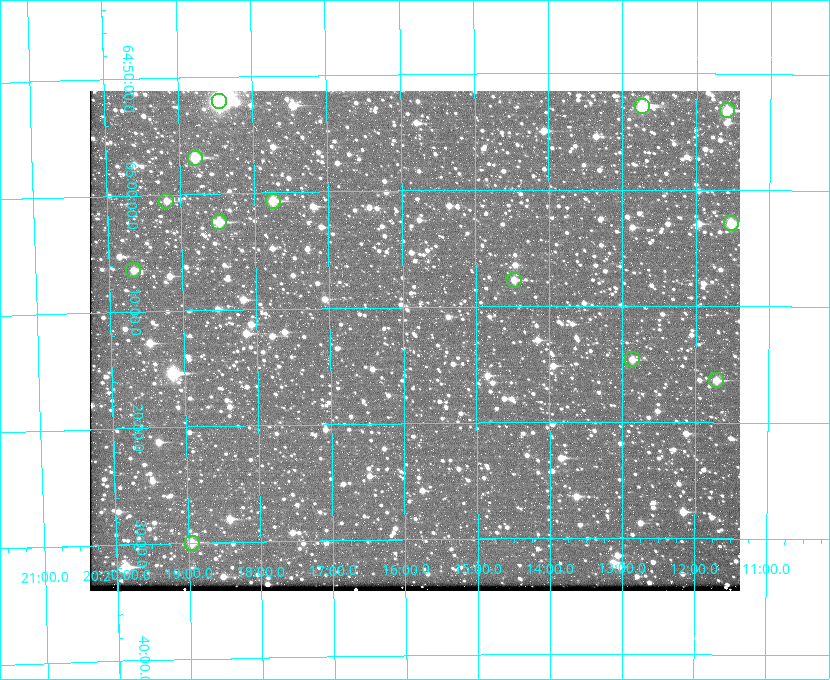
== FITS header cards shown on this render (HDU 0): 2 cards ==
NAXIS1  =                  650 / Width of table row in bytes
NAXIS2  =                  500 / Number of rows in table

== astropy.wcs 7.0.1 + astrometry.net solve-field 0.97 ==
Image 650 x 500 px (HDU 0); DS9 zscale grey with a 90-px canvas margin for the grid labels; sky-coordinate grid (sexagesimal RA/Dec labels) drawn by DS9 from the SOLVED WCS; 13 Tycho-2 reference stars matched to detected sources circled (green)
Header WCS: none
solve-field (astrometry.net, Tycho-2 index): SOLVED blind (the file carries no WCS)
Solved WCS: RA---TAN-SIP/DEC--TAN-SIP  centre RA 20:15:51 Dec +65:13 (303.96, +65.21 deg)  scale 5.16 arcsec/px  FOV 55.9' x 43.0'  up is -179 deg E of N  parity flipped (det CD > 0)
(file carries no celestial WCS; the grid is the blind solution)
Tycho-2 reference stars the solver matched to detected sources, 13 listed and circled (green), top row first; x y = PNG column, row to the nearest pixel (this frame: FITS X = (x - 90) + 1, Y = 500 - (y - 91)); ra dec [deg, ICRS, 3 dp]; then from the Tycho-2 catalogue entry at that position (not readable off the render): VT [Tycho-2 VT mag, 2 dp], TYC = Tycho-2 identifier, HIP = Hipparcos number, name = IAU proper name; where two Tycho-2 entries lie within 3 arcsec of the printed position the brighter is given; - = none
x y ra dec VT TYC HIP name
219 101 304.612 +64.868 7.89 4241-1703-1 100101 -
642 106 303.184 +64.880 9.02 4240-488-1 - -
727 110 302.897 +64.886 9.40 4240-717-1 - -
195 158 304.698 +64.948 10.27 4241-1684-1 - -
166 201 304.798 +65.009 11.15 4241-1628-1 - -
273 201 304.437 +65.012 10.41 4241-1775-1 - -
219 222 304.620 +65.041 10.25 4241-1573-1 - -
731 223 302.882 +65.048 10.25 4240-98-1 - -
133 270 304.916 +65.107 11.17 4241-1518-1 - -
514 280 303.620 +65.129 11.18 4240-34-1 - -
632 359 303.217 +65.244 11.17 4240-236-1 - -
716 380 302.928 +65.273 10.74 4240-760-1 - -
192 543 304.739 +65.499 10.16 4241-1715-1 - -